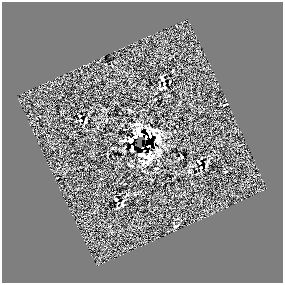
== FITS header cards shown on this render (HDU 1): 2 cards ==
NAXIS1  =                  281 /
NAXIS2  =                  281 /

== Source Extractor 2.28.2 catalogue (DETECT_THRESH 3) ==
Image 281 x 281 px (HDU 1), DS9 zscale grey, 1 PNG px = 1 image px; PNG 285 x 285 px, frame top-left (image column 1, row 281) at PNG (2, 2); no overlay
Background 0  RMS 33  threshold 100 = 3 sigma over >= 5 px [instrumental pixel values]
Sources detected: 29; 5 with non-positive FLUX_AUTO (blend fragments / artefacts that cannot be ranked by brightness) are not listed; the other 24 listed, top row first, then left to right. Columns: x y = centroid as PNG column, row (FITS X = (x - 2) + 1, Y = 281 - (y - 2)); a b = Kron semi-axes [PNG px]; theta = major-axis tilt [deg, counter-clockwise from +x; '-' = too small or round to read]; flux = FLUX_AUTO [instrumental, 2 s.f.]
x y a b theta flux
162 78 9 3 -60 4900
165 87 3 2 - 2000
225 105 5 2 - 2100
129 110 7 4 -35 2700
80 116 2 2 - 1900
80 120 3 2 - 1900
86 120 6 2 84 3400
138 124 13 6 -10 10000
134 133 4 3 - 3500
135 136 4 4 - 11000
146 138 4 2 - 2200
158 139 12 5 75 4900
124 140 7 3 3 4800
130 140 5 4 - 7400
149 146 3 2 - 710
132 148 7 3 -87 2100
158 150 8 5 22 6800
159 155 9 7 -63 6900
141 161 34 10 -26 9700
199 162 5 2 - 2500
206 166 5 2 - 3700
116 200 3 3 - 3800
122 204 12 4 76 5500
176 226 7 2 21 2300
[5 non-positive-flux detections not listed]